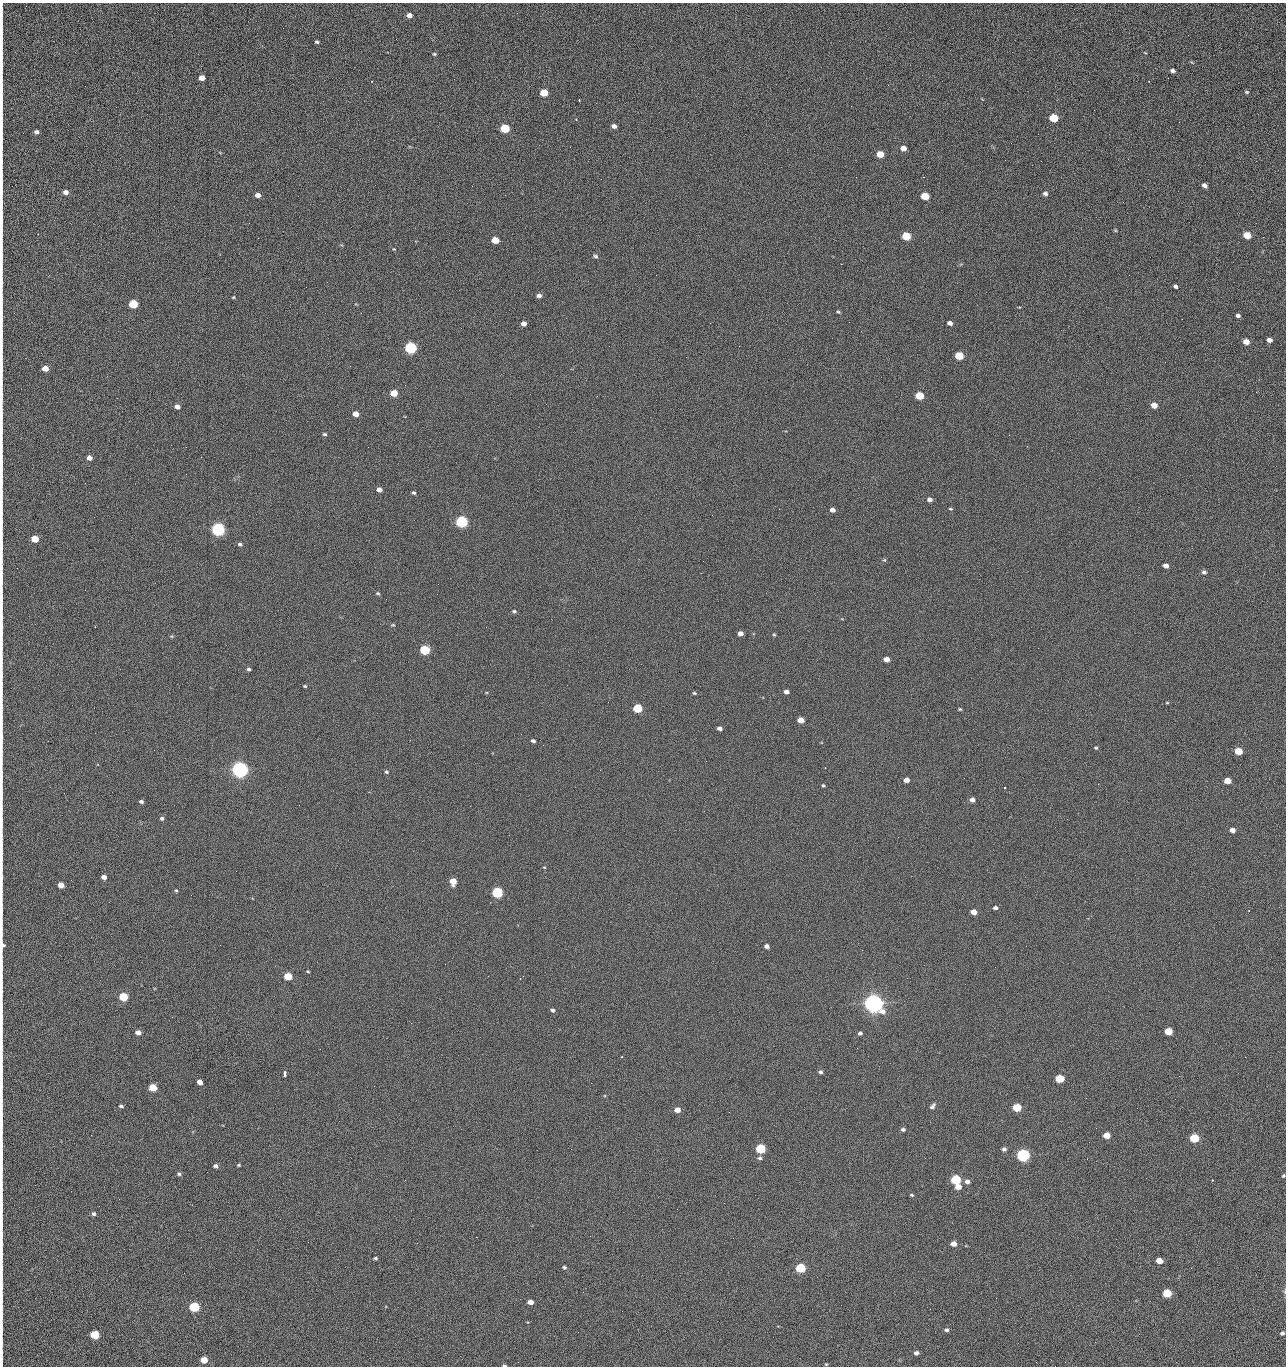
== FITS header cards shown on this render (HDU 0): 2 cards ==
NAXIS1  =                 1284 /fastest changing axis
NAXIS2  =                 1364 /next to fastest changing axis

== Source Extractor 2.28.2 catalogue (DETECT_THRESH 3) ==
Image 1284 x 1364 px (HDU 0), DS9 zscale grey, 1 PNG px = 1 image px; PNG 1288 x 1368 px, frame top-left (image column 1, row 1364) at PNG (2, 3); no overlay
Background 124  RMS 14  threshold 43.2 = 3 sigma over >= 5 px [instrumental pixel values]
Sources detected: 222; all 222 listed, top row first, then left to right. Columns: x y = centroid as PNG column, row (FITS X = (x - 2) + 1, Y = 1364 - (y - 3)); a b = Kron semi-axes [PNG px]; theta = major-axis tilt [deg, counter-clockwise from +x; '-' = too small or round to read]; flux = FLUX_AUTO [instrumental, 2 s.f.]
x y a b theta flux
409 15 5 5 - 5.2e+03
2 32 20 2 90 4.1e+03
1188 35 2 2 - 1.1e+03
317 42 4 3 - 1.5e+03
1145 53 4 2 - 7.0e+02
434 54 5 4 - 1.1e+03
2 69 15 2 90 3.1e+03
1173 71 5 4 - 3.0e+03
202 78 5 4 - 8.7e+03
371 81 3 2 - 1.0e+03
1247 92 6 4 -14 1.3e+03
544 93 6 5 - 2.3e+04
2 99 19 2 90 3.3e+03
579 100 3 3 - 1.5e+03
1054 118 6 5 - 4.4e+04
576 119 3 3 - 7.5e+02
1179 122 2 2 - 1.2e+03
614 126 5 4 - 3.6e+03
505 128 6 5 - 5.4e+04
36 132 4 4 - 2.6e+03
2 139 11 2 90 2.1e+03
903 148 6 5 - 6.4e+03
880 154 6 5 - 1.6e+04
1005 160 2 2 - 1.4e+03
1041 161 2 2 - 1.8e+03
856 177 2 2 - 2.3e+03
923 177 2 2 - 3.1e+04
1205 185 5 4 - 3.8e+03
2 190 16 2 90 2.5e+03
65 192 5 5 - 5.2e+03
1045 193 6 4 -14 2.7e+03
258 195 5 4 - 5.8e+03
925 196 6 5 - 2.9e+04
2 218 29 2 90 5.0e+03
1115 230 5 3 - 9.3e+02
1247 235 6 5 - 2.4e+04
906 236 6 5 - 4.1e+04
1263 237 3 2 - 9.4e+02
495 240 6 5 - 2.0e+04
394 249 4 3 - 7.8e+02
595 256 7 5 -16 1.9e+03
841 264 2 2 - 2.7e+04
656 275 2 2 - 6.5e+02
2 281 13 2 -89 2.2e+03
1175 286 4 3 - 2.4e+03
306 287 2 2 - 5.4e+02
539 295 6 5 - 3.3e+03
233 297 5 4 - 9.7e+02
2 298 10 2 90 1.5e+03
133 304 5 5 - 5.2e+04
838 312 5 4 - 1.2e+03
1238 316 5 4 - 2.3e+03
849 322 2 2 - 7.8e+02
710 323 2 2 - 3.5e+03
950 323 5 4 - 3.9e+03
524 324 5 5 - 5.1e+03
2 333 15 2 90 2.6e+03
1269 340 5 4 - 4.5e+03
1246 342 5 4 - 1.0e+04
739 346 2 2 - 5.4e+02
410 348 6 5 - 1.6e+05
959 356 6 5 - 4.0e+04
350 366 2 2 - 2.7e+03
2 367 20 2 90 3.0e+03
45 368 5 4 - 1.1e+04
1256 392 2 2 - 1.6e+03
394 393 5 5 - 2.0e+04
2 396 14 2 90 2.2e+03
919 396 5 5 - 3.4e+04
1154 405 5 5 - 9.8e+03
177 407 5 4 - 4.8e+03
356 414 5 4 - 9.3e+03
2 431 12 2 90 1.9e+03
324 434 5 4 - 1.4e+03
1009 435 2 2 - 1.9e+03
1027 446 2 2 - 6.6e+02
186 447 2 2 - 2.8e+03
89 458 5 4 - 5.7e+03
85 483 3 2 - 9.8e+02
379 489 5 4 - 5.2e+03
414 493 4 3 - 1.7e+03
2 494 12 2 90 2.1e+03
930 499 5 4 - 3.5e+03
779 509 2 2 - 5.8e+02
950 509 5 3 - 1.1e+03
832 510 5 4 - 4.8e+03
461 522 6 5 - 2.0e+05
218 529 6 5 - 3.3e+05
35 539 5 5 - 1.9e+04
240 544 5 4 - 1.8e+03
2 547 10 2 90 1.6e+03
884 560 5 5 - 1.2e+03
1166 566 5 4 - 5.3e+03
1204 572 6 5 - 2.4e+03
378 593 6 4 -3 1.3e+03
2 602 12 2 90 1.9e+03
514 611 5 4 - 1.6e+03
393 625 6 4 5 1.1e+03
2 626 8 2 90 1.3e+03
740 633 5 4 - 5.2e+03
774 635 4 4 - 1.1e+03
171 636 5 5 - 1.1e+03
425 650 6 5 - 9.2e+04
886 659 5 4 - 7.6e+03
249 669 5 4 - 2.0e+03
2 674 11 2 90 1.7e+03
305 686 4 3 - 1.1e+03
786 692 5 4 - 4.0e+03
694 693 5 3 - 1.2e+03
1167 703 5 3 - 8.6e+02
637 708 5 5 - 5.3e+04
960 709 4 3 - 1.1e+03
801 720 5 4 - 1.4e+04
719 728 4 4 - 3.6e+03
533 741 4 3 - 2.4e+03
543 745 2 2 - 3.3e+03
1096 748 5 4 - 1.2e+03
1238 751 5 5 - 2.7e+04
706 761 2 2 - 2.3e+03
825 768 2 2 - 5.8e+03
240 770 6 5 - 7.3e+05
386 772 5 4 - 1.4e+03
2 774 13 2 90 1.9e+03
906 780 5 4 - 6.0e+03
1227 781 5 4 - 1.4e+04
823 785 4 3 - 1.3e+03
972 800 5 5 - 4.3e+03
141 801 5 4 - 2.2e+03
162 818 5 4 - 2.1e+03
1232 830 5 4 - 6.0e+03
2 851 11 2 90 1.9e+03
544 867 4 3 - 7.2e+02
2 877 8 2 90 1.1e+03
104 877 5 4 - 5.5e+03
453 881 6 5 - 1.4e+04
61 885 5 4 - 9.9e+03
176 890 4 4 - 1.1e+03
497 892 6 5 - 1.3e+05
191 895 2 2 - 3.7e+02
995 908 4 3 - 2.7e+03
2 911 15 2 90 2.1e+03
974 912 5 4 - 9.8e+03
3 945 6 4 -85 2.6e+03
767 946 5 4 - 3.5e+03
2 968 9 2 90 1.3e+03
308 971 4 3 - 9.7e+02
288 976 5 5 - 3.3e+04
523 976 4 2 - 2.5e+03
123 997 5 5 - 5.3e+04
873 1003 7 6 - 1.1e+06
553 1010 5 4 - 2.0e+03
2 1018 9 2 90 1.4e+03
411 1023 2 2 - 5.5e+03
1168 1031 5 5 - 2.9e+04
138 1033 5 4 - 6.4e+03
860 1033 4 3 - 2.2e+03
2 1048 12 2 90 2.1e+03
857 1048 2 2 - 1.5e+03
1245 1057 2 2 - 1.9e+03
820 1072 5 4 - 2.2e+03
284 1074 5 3 - 6.6e+03
1179 1076 2 2 - 2.7e+03
1060 1078 5 5 - 4.8e+04
200 1082 5 4 - 6.2e+03
2 1086 11 2 90 1.8e+03
153 1087 5 5 - 3.1e+04
121 1106 5 4 - 1.8e+03
932 1106 8 4 44 2.7e+03
1017 1107 5 5 - 4.4e+04
677 1110 5 4 - 9.0e+03
729 1112 3 2 - 1.0e+03
2 1124 18 2 90 3.1e+03
903 1129 5 4 - 2.1e+03
91 1135 2 2 - 2.5e+03
1106 1135 5 4 - 1.7e+04
1194 1138 5 5 - 5.9e+04
760 1148 5 5 - 8.0e+04
571 1149 2 2 - 1.0e+03
1004 1149 5 5 - 2.7e+03
2 1152 14 2 90 2.6e+03
1023 1155 6 5 - 2.8e+05
760 1158 6 5 - 2.1e+03
1087 1159 2 2 - 1.4e+03
239 1165 4 3 - 1.1e+03
215 1166 5 5 - 2.9e+03
179 1174 6 5 - 2.0e+03
1283 1176 4 3 - 1.2e+03
956 1179 5 5 - 8.6e+04
1213 1180 3 2 - 2.0e+03
967 1181 6 5 - 4.1e+03
958 1187 5 4 - 9.9e+03
911 1195 4 3 - 1.2e+03
93 1214 5 4 - 2.4e+03
280 1219 2 2 - 2.1e+03
2 1235 10 2 90 1.7e+03
476 1237 2 2 - 1.3e+04
308 1242 2 2 - 1.8e+03
417 1243 2 2 - 5.5e+03
954 1244 5 4 - 8.8e+03
375 1258 4 3 - 1.5e+03
1159 1260 5 4 - 1.4e+04
564 1267 4 3 - 1.7e+03
800 1268 5 5 - 8.1e+04
2 1277 13 2 90 2.6e+03
1285 1291 6 3 72 1.0e+03
583 1292 2 2 - 4.7e+02
1167 1293 5 5 - 4.7e+04
996 1298 2 2 - 2.7e+03
530 1302 5 4 - 7.6e+03
194 1307 5 5 - 1.0e+05
2 1308 16 2 90 2.9e+03
622 1311 3 2 - 7.4e+02
946 1330 5 4 - 2.3e+03
578 1332 2 2 - 3.5e+03
1282 1333 4 3 - 3.0e+03
95 1335 5 5 - 5.5e+04
2 1352 15 2 90 2.7e+03
916 1353 5 4 - 3.5e+03
204 1360 5 4 - 1.9e+04
826 1364 4 4 - 9.6e+02
504 1365 4 2 - 1.3e+03
1055 1366 2 2 - 2.0e+03
At the frame edge (FLAGS 8, measured only in part): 35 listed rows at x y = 2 32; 2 69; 2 99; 2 139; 2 190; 2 218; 2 281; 2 298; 2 333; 2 367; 2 396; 2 431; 2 494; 2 547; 2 602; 2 626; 2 674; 2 774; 2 851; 2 877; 2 911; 3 945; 2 968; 2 1018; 2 1048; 2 1086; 2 1124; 2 1152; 2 1235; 2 1277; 1285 1291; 2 1308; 2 1352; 504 1365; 1055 1366

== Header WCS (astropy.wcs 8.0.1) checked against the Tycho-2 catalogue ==
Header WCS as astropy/WCSLIB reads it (CRVAL/CRPIX/CD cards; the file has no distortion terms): RA---TAN/DEC--TAN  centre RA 15:41:40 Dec +51:59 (235.42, +51.99 deg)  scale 1.26 arcsec/px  FOV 26.9' x 28.5'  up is +92 deg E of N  parity flipped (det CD > 0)
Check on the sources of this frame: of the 60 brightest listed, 10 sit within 2.0 arcsec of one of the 11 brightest Tycho-2 stars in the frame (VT <= 12.29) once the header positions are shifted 0.81 arcsec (0.33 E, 0.74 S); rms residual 0.93 arcsec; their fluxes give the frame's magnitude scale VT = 24.51 - 2.5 log10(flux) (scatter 0.20 mag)
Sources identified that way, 10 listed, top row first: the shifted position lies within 2.0 arcsec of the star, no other Tycho-2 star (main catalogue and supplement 1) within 4.0 arcsec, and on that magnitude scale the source's flux lands within +1.5 / -3 mag of the star's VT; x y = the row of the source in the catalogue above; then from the Tycho-2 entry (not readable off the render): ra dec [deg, ICRS J2000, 3 dp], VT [Tycho-2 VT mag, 2 dp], TYC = Tycho-2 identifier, HIP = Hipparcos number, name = IAU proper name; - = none
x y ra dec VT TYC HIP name
410 348 235.614 +52.064 11.61 3489-1132-1 - -
461 522 235.514 +52.049 11.19 3489-1407-1 - -
218 529 235.515 +52.133 11.12 3489-1380-1 - -
240 770 235.378 +52.130 9.31 3489-1322-1 76850 -
497 892 235.303 +52.042 11.52 3489-958-1 - -
873 1003 235.232 +51.912 9.59 3489-824-1 - -
1023 1155 235.143 +51.862 10.97 3489-1016-1 - -
956 1179 235.131 +51.886 12.29 3489-908-1 - -
800 1268 235.084 +51.941 11.45 3489-1346-1 - -
194 1307 235.075 +52.152 11.74 3489-912-1 - -